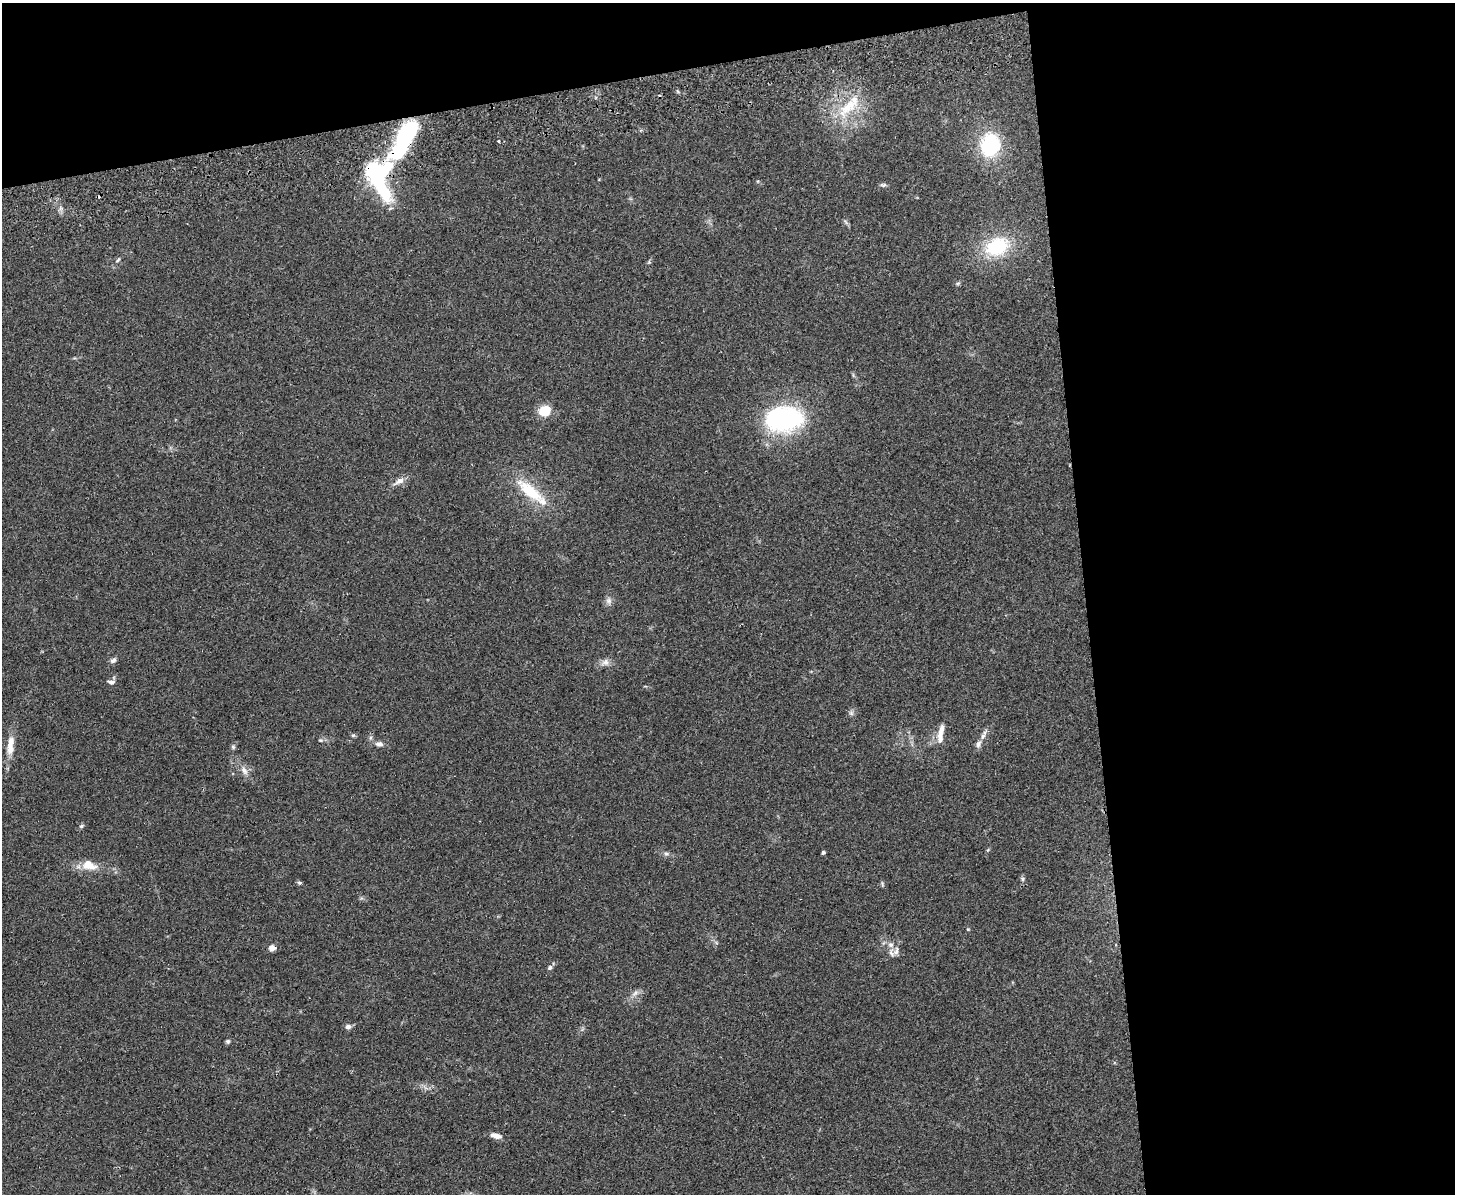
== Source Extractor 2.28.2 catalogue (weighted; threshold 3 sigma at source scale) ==
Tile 3 of 3 x 4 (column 3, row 1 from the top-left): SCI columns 3165-4617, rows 3631-4822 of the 4766 x 4878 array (HDU 1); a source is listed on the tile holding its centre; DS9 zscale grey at full resolution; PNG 1457 x 1196 px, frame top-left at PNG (2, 3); no overlay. Shown black and unused: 31% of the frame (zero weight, under 2 of 3 exposures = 3% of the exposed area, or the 3 px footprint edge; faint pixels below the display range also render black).
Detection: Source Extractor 2.28.2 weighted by HDU 2 'WHT'; one run over the whole footprint, this tile lists its part. Background 0.0672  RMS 0.0079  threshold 0.0354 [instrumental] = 3 sigma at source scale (4.5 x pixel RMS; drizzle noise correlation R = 1.50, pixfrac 1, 0.05/0.05 arcsec/px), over >= 5 px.
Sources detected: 50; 2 inside a brighter object's white glare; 1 cosmic-ray / hot-pixel residue — not listed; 6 inside a brighter listed object's ellipse — not listed separately; the other 41 listed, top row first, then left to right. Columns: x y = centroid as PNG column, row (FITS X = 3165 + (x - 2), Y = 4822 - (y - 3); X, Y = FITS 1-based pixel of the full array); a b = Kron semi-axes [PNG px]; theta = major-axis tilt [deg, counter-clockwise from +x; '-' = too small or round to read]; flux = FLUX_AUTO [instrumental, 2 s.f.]
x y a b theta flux
848 107 40 17 45 30
406 135 38 17 56 66
499 141 4 3 - 0.78
990 145 21 17 80 54
375 173 34 20 -64 58
883 185 8 5 3 1.5
997 247 26 19 24 42
118 260 8 4 45 1.2
958 283 6 4 19 1.1
545 411 13 11 21 15
783 419 42 27 3 100
399 481 14 8 28 4.7
530 491 42 14 -39 30
609 601 8 8 - 2.9
113 660 8 6 27 2.4
605 662 10 7 5 3.6
111 682 9 5 -4 2.5
851 713 6 5 - 1.6
353 735 5 5 - 1.1
940 736 21 7 -88 6.6
983 736 10 5 60 3
321 740 6 3 0 0.99
379 744 10 7 -7 3.3
233 747 6 5 - 1.4
10 749 16 9 90 6.9
244 770 12 6 -64 3.9
81 826 6 5 - 1.2
823 853 4 3 - 1.5
666 854 7 4 -1 1.5
89 865 20 11 -12 11
1022 879 6 4 -61 1.3
299 883 6 4 -7 1.1
968 929 5 3 - 0.62
891 945 9 7 -40 3.7
272 948 7 6 - 4.4
896 951 13 6 76 3.8
550 968 6 6 - 1.7
635 993 10 5 36 2.6
348 1027 7 6 - 2.7
228 1041 6 5 - 1.3
496 1136 13 6 -11 5.1
Overlapping masked pixels (flux is a lower limit): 2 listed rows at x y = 406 135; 375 173